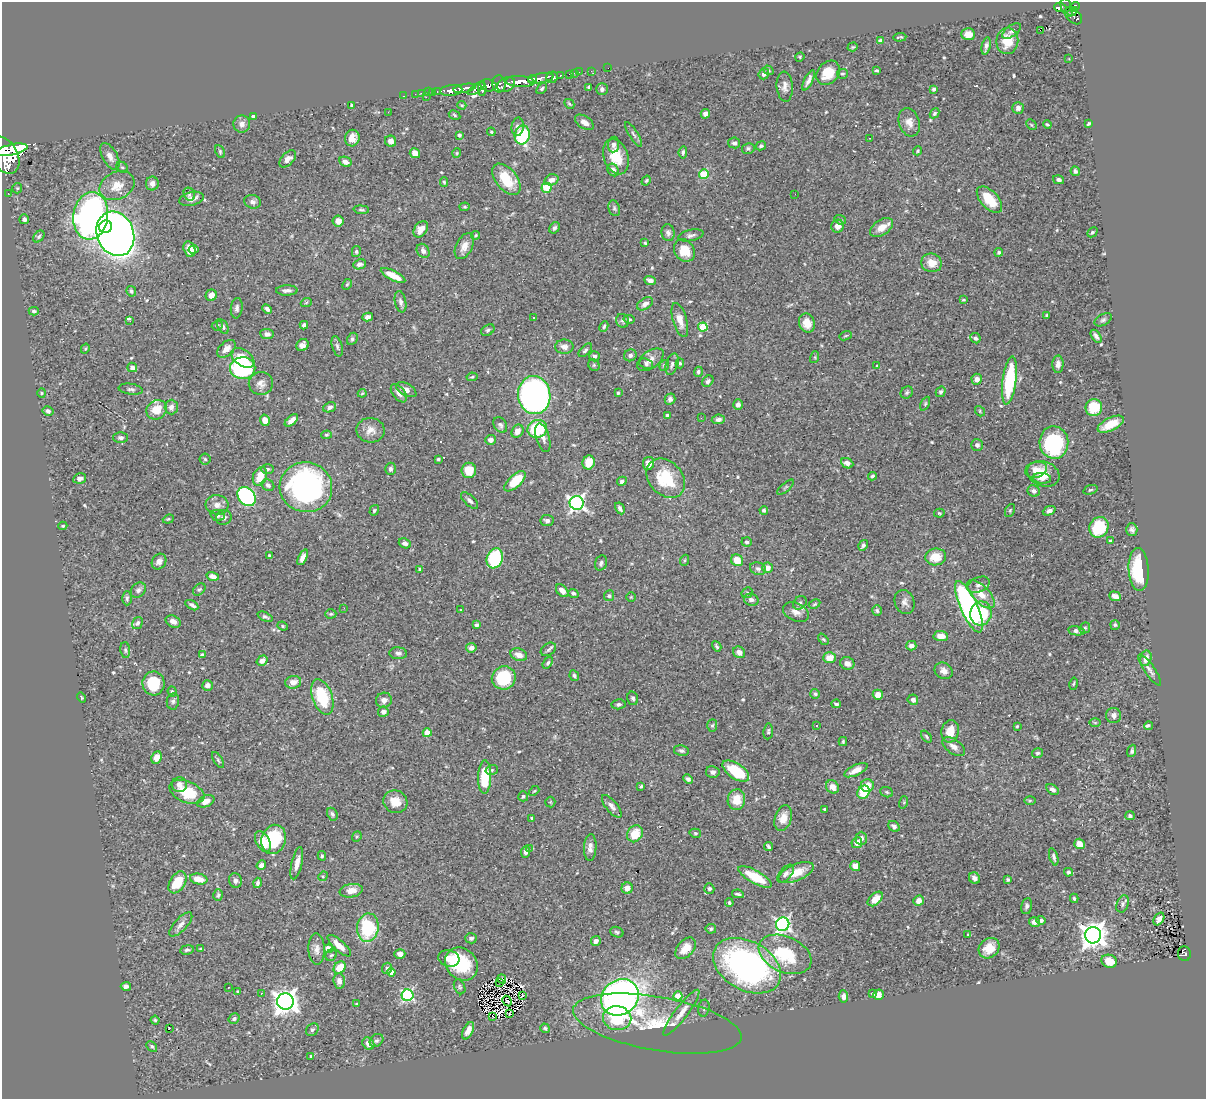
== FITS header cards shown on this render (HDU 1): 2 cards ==
NAXIS1  =                 1204
NAXIS2  =                 1097

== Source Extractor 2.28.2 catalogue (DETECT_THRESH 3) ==
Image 1204 x 1097 px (HDU 1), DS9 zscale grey, 1 PNG px = 1 image px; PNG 1208 x 1101 px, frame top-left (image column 1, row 1097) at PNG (2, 2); each listed source drawn as its Kron ellipse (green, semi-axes under 4 px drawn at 4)
Background 0.735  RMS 0.021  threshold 0.0626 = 3 sigma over >= 5 px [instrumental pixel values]
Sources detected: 558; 1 with non-positive FLUX_AUTO (blend fragments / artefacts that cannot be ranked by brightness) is neither listed nor drawn; of the other 557, the 500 brightest by FLUX_AUTO listed and drawn (57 fainter detections omitted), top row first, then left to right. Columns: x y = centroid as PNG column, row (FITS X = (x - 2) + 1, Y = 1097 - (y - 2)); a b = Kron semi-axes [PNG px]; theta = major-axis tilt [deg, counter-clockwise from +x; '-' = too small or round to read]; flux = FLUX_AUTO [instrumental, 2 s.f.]
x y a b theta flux
1075 7 5 4 - 310
1060 8 6 4 -5 110
1067 8 10 5 -68 170
1073 12 5 3 - 160
1073 16 10 6 -44 260
1040 30 2 2 - 230
1012 31 11 5 36 4
968 34 7 6 - 11
900 37 6 2 5 1.9
880 41 4 4 - 8.2
1007 41 13 11 82 29
986 46 9 4 78 4.8
853 47 5 4 - 1.8
800 57 5 4 - 1.5
1069 59 3 3 - 1.6
608 68 2 2 - 5.7
768 70 5 4 - 2
877 70 4 3 - 1.9
591 71 3 2 - 5.9
579 72 2 2 - 7.3
574 73 2 2 - 6
828 73 13 10 49 30
570 74 3 3 - 33
764 74 6 5 - 4.5
843 74 6 5 - 2.1
560 76 4 3 - 110
552 77 6 5 - 260
541 78 13 5 9 900
532 79 4 3 - 340
809 80 11 4 64 6
520 81 14 5 -3 2000
499 84 8 6 -85 330
506 84 9 7 30 670
488 85 8 6 -14 720
589 87 4 3 - 3.3
785 87 15 8 -86 9.2
465 88 11 4 10 1000
482 88 8 4 90 370
476 89 10 4 35 320
542 89 6 4 49 2.2
602 89 6 6 - 4.5
934 89 4 4 - 2.6
451 90 11 5 6 890
428 92 2 2 - 7.3
432 92 3 2 - 17
437 92 3 2 - 19
421 93 3 2 - 18
415 94 2 2 - 7.2
404 96 3 2 - 12
426 97 2 2 - 45
569 104 5 3 - 2
352 105 4 4 - 2
462 105 4 4 - 1.7
1018 108 6 5 - 5.1
388 112 3 2 - 1.6
935 113 5 4 - 2.5
705 114 5 4 - 6.4
455 115 6 4 -29 2.1
253 116 4 3 - 4.5
584 122 10 6 -34 7.8
909 122 14 10 -71 13
242 124 8 8 - 7.9
1047 124 4 3 - 1.8
1088 124 4 3 - 1.9
1031 125 6 3 -45 1.6
518 127 9 6 85 5.6
491 132 4 4 - 1.5
634 134 14 4 -58 4.2
459 135 4 3 - 3.1
522 135 9 7 78 95
352 138 8 7 - 12
869 138 3 2 - 3.1
391 141 6 5 - 7.1
734 143 6 5 - 4
614 145 8 5 84 4.8
761 146 5 4 - 2.9
748 148 6 5 - 3.1
12 150 16 5 13 14000
220 151 7 4 -65 2.3
918 151 5 4 - 1.6
683 152 6 4 84 2.8
415 153 5 5 - 9.2
457 153 4 4 - 1.6
5 155 20 13 -62 4600
110 156 14 7 -61 8.7
616 157 18 12 -71 33
288 159 10 6 46 7.8
345 162 6 4 -29 7.1
122 167 6 5 - 2.2
613 170 7 5 -59 6
1075 171 5 4 - 3.4
704 174 5 5 - 62
506 179 18 10 -51 41
552 180 7 5 20 8.3
1059 180 6 4 -15 4.8
646 181 5 4 - 2.1
444 182 5 4 - 1.9
152 184 7 6 - 7.1
117 186 18 13 25 21
17 188 5 5 - 1.9
547 188 5 5 - 61
8 193 3 2 - 6.6
189 194 7 5 -60 2.5
795 194 2 2 - 2.2
191 199 12 6 14 9.4
989 200 16 8 -47 37
253 202 8 6 -16 4.8
465 207 5 3 - 1.6
614 208 8 5 -72 3.1
361 210 8 4 -5 2.2
91 216 24 17 82 690
24 219 5 5 - 4.3
840 220 6 4 -23 2.4
338 221 5 5 - 9.2
838 226 6 6 - 12
106 227 6 6 - 120
881 227 13 7 33 16
554 228 6 4 56 3.2
421 229 9 6 54 11
1092 232 6 4 43 2.5
668 233 8 6 -81 5.2
115 234 23 18 -68 1500
475 235 4 4 - 1.5
691 235 13 5 12 4.8
39 236 7 4 50 2.2
645 243 4 3 - 1.7
464 246 14 8 63 11
189 249 8 5 -75 13
194 250 5 4 - 3.6
423 251 7 6 - 5.4
684 251 12 9 -55 27
356 252 5 4 - 2.5
999 252 4 4 - 3.1
932 263 10 9 - 17
360 264 6 5 - 5.5
393 275 13 4 -27 19
650 280 6 4 -21 5.3
347 284 6 4 65 1.8
287 290 11 5 0 5.7
131 291 5 4 - 2.3
211 295 6 5 - 9.8
963 300 4 3 - 1.8
400 302 11 5 -79 4.9
306 303 6 3 21 1.6
645 304 9 5 31 7.3
237 308 10 6 83 4.8
267 309 5 4 - 4.7
34 311 5 3 - 2.7
1047 315 4 3 - 2.4
368 317 5 4 - 6.9
533 318 3 3 - 2.6
629 319 5 4 - 2.4
680 320 17 7 -74 15
1103 320 9 5 29 3.6
130 321 4 3 - 19
622 321 7 6 - 3.1
807 323 9 8 - 18
304 325 4 4 - 3.6
217 326 5 4 - 2
223 326 8 5 -58 4.3
604 326 5 4 - 2.4
703 327 5 4 - 47
488 330 7 5 30 2.9
267 334 7 5 -5 5.4
846 336 6 4 20 1.7
1096 336 7 4 -54 4.7
975 338 5 5 - 3.4
352 339 6 5 - 3.3
302 345 6 5 - 7.1
337 346 10 5 -74 3.5
564 347 9 7 -1 7.6
85 349 5 3 - 1.6
226 349 11 6 44 9.5
585 350 8 4 46 3.3
630 355 6 5 - 4.6
595 356 5 5 - 3.9
815 357 6 4 73 1.7
243 358 13 8 -36 20
650 360 15 8 36 11
680 363 5 4 - 1.9
646 364 7 5 -24 2.9
672 364 11 6 71 4.8
1058 364 8 5 88 6.1
594 365 6 5 - 2.4
664 365 5 4 - 2
877 366 4 4 - 1.7
132 367 5 4 - 4.9
243 368 12 11 - 170
698 372 5 4 - 2.5
472 377 5 4 - 1.7
977 379 5 5 - 7.9
1009 380 24 7 82 110
708 381 6 5 - 3.8
261 383 12 11 - 9.2
131 389 12 5 -8 3.9
406 390 11 6 -30 7.1
907 392 6 5 - 2.6
941 392 5 4 - 2.8
42 393 4 4 - 1.5
362 393 4 3 - 1.5
399 393 11 6 -52 8.4
618 393 3 3 - 1.9
534 395 19 16 -84 670
670 399 5 5 - 4.3
925 404 7 4 64 2.2
738 405 5 5 - 5.4
171 407 7 6 - 6
329 407 6 4 23 4.5
1094 408 8 8 - 39
157 410 10 9 - 24
48 411 5 4 - 3.7
980 411 5 4 - 1.8
668 415 4 3 - 5.1
701 418 2 2 - 3
718 419 6 5 - 5.9
265 420 6 5 - 12
291 420 8 4 41 8.1
1111 424 14 6 26 26
500 425 8 6 -56 4
537 429 10 9 - 81
371 430 14 12 -4 13
517 431 7 5 56 9.2
326 435 5 4 - 1.8
121 438 7 5 -1 3.3
543 438 15 6 -73 6.8
491 440 5 5 - 6.3
1054 443 16 14 -87 150
977 445 6 6 - 4.8
205 459 5 5 - 1.9
438 459 3 3 - 1.9
589 462 7 6 - 21
648 463 6 5 - 10
847 463 6 5 - 7.6
268 469 6 5 - 2.4
390 469 6 5 - 3.5
469 470 7 7 - 24
1036 470 11 8 15 14
1043 474 16 12 -21 26
260 476 10 6 69 21
872 476 4 4 - 2.9
80 478 6 5 - 5.6
666 478 22 16 -47 67
1042 478 9 5 -6 7.2
515 481 13 6 43 42
622 481 5 4 - 3.9
268 485 7 5 -41 4.8
306 487 26 25 - 370
786 487 10 3 40 2.2
1090 490 7 4 18 2
1034 491 6 5 - 5.3
246 497 10 8 -50 200
470 500 10 5 -42 4.5
577 503 7 7 - 420
217 505 11 9 -5 10
620 508 6 3 -61 4
374 510 5 4 - 2.2
764 510 4 3 - 2.7
1010 510 7 4 64 2.4
1049 511 7 4 22 4.5
939 513 5 4 - 1.8
218 515 7 5 -18 4.2
224 517 8 7 - 5
168 519 6 4 22 1.9
547 521 6 5 - 5.5
63 526 4 4 - 1.9
1099 527 10 9 - 65
1132 529 6 5 - 4.5
1110 541 4 4 - 2.6
747 542 5 4 - 2.8
405 543 6 5 - 4.5
863 545 6 4 57 3.5
269 555 4 3 - 1.6
303 557 8 4 64 7.7
936 557 10 8 8 23
495 558 10 8 69 100
685 560 5 3 - 1.5
737 560 6 5 - 22
159 562 8 7 - 7.9
601 563 8 6 70 3.5
767 568 5 5 - 9.1
420 569 3 3 - 1.8
758 569 8 6 -20 4.3
1139 569 21 10 -87 70
213 576 6 4 -17 6.4
979 585 12 7 23 6.4
199 589 7 5 45 2.7
138 590 8 6 46 4.7
562 591 7 5 -47 8
573 593 5 4 - 3.6
747 593 6 5 - 1.8
981 594 18 8 -46 19
609 596 5 5 - 2.6
1115 596 6 4 -20 6.4
631 597 5 4 - 1.6
127 598 7 4 89 2.8
751 600 7 6 - 5.3
904 602 12 9 -69 7.4
800 603 7 6 - 3.8
815 604 6 4 27 2.1
192 605 7 3 -31 4.1
969 607 28 8 -66 400
344 608 3 2 - 2.1
461 610 3 3 - 3.3
877 611 5 4 - 2.1
796 612 13 9 -24 11
981 613 12 10 80 63
331 614 5 4 - 1.9
265 617 8 4 -24 3.1
173 621 8 5 -28 7.5
137 623 6 5 - 3
476 625 4 4 - 4.3
1115 625 5 4 - 2.2
283 626 5 4 - 1.9
1085 628 6 5 - 1.9
1076 631 8 4 -10 4.4
941 636 7 5 -4 12
823 639 6 4 -47 1.9
717 646 5 3 - 2.3
911 646 5 5 - 6.6
471 648 5 4 - 6.3
548 649 8 6 34 3.7
125 650 8 4 -84 3
739 652 6 5 - 7.9
398 653 9 6 -4 4.6
202 655 4 3 - 2.4
519 655 9 6 -20 8.9
829 658 6 5 - 17
1146 658 8 5 76 11
262 661 6 4 37 6.7
548 663 6 4 53 2.3
847 663 7 6 - 6.8
1150 670 19 5 -56 6.1
944 671 9 8 - 7.5
574 676 5 4 - 3.2
504 678 12 11 - 64
293 682 8 6 11 11
153 683 12 11 - 48
1074 684 6 3 79 1.6
207 685 5 5 - 5.2
172 692 5 4 - 2.4
815 694 5 4 - 2.4
878 695 5 5 - 12
322 697 18 10 -71 64
82 698 5 4 - 1.9
633 698 7 5 -73 3.2
384 700 8 7 - 7.1
913 700 5 5 - 4.7
173 701 8 6 80 3.8
618 704 7 5 7 3.1
836 704 4 3 - 2.9
383 712 5 5 - 4.6
1114 715 7 7 - 6.2
1095 723 6 4 -1 1.6
817 725 3 3 - 2.3
712 726 6 5 - 2.1
1017 726 3 3 - 1.5
1149 726 4 3 - 6
768 731 8 4 84 2.7
950 731 11 8 78 20
427 733 4 4 - 31
926 737 7 3 -50 1.9
843 742 4 3 - 2.1
954 747 13 7 -35 8.5
681 751 7 5 -12 3.4
1132 751 6 4 72 2.9
1038 753 5 5 - 2.4
157 757 6 5 - 11
218 760 9 3 -58 2.4
492 770 6 5 - 2.4
856 770 12 5 25 13
736 771 15 7 -33 57
713 772 7 6 - 5.3
485 777 17 6 89 54
688 779 5 4 - 3.8
179 785 7 7 - 7.4
641 786 4 3 - 2.1
867 786 6 6 - 14
832 787 7 6 - 9.6
1052 789 7 4 -33 4.2
534 791 6 3 43 1.6
187 792 18 10 -22 43
863 792 7 6 - 44
887 792 6 5 - 2.4
523 796 5 5 - 2.5
736 800 10 8 82 21
206 801 9 5 23 12
1030 801 6 4 1 1.6
395 802 12 11 - 20
550 802 5 5 - 1.6
904 802 6 4 73 1.5
612 806 14 5 -50 7.2
825 809 3 2 - 1.6
332 814 7 5 -62 3.1
1130 816 5 4 - 3.2
532 818 3 3 - 2.6
783 818 13 8 72 14
894 826 6 5 - 3.7
695 833 6 4 -15 2.1
635 834 9 7 56 29
357 837 6 4 67 1.9
861 838 6 5 - 4.9
274 839 15 12 71 66
263 842 11 6 -60 21
857 843 5 5 - 11
1079 844 5 5 - 11
768 846 5 3 - 2.6
590 847 13 6 87 7.9
529 848 3 2 - 3.4
526 852 6 4 83 5.2
322 856 5 4 - 2.2
1054 857 9 4 -73 3.9
297 863 16 5 77 11
261 865 5 4 - 6.7
855 866 5 5 - 12
1069 872 4 4 - 3.1
796 873 19 8 23 26
786 874 11 6 50 5.2
323 876 5 4 - 1.7
755 877 18 6 -29 44
974 878 6 5 - 6
199 879 9 5 -12 18
235 880 7 6 - 5.6
1008 880 3 3 - 2.8
177 882 12 7 58 36
257 883 5 4 - 3.5
627 888 6 5 - 9.7
709 889 5 5 - 3.5
351 891 11 6 9 14
738 894 6 3 -10 2.5
218 895 6 4 74 2.3
1074 898 5 3 - 2.2
875 899 9 5 42 15
919 901 5 5 - 9.7
729 903 4 3 - 1.6
1123 904 9 6 68 3.9
1027 906 8 5 79 3.8
1159 919 7 4 56 9.7
1041 920 4 4 - 3.2
1034 922 5 5 - 7.3
181 924 15 6 47 7.7
783 924 7 6 - 370
368 928 14 10 81 97
711 929 5 5 - 2.3
617 932 7 5 -19 2.6
968 934 3 3 - 1.6
1093 935 8 8 - 1500
471 938 6 5 - 3.6
596 941 5 4 - 6.7
339 946 15 5 -42 13
328 948 4 4 - 16
686 948 12 8 48 22
989 948 11 9 43 21
201 949 4 3 - 2.4
317 949 15 8 -88 9.1
187 950 7 4 11 3.2
400 954 5 4 - 8.1
785 954 28 18 -24 76
1184 954 7 6 - 69
331 955 6 5 - 2.8
449 958 10 8 -15 17
1109 961 8 6 -19 19
461 964 18 15 -46 61
747 966 36 24 -29 420
340 967 6 5 - 21
387 968 5 5 - 3
391 972 4 4 - 12
502 979 5 3 - 1.8
339 981 7 6 - 7.1
499 982 2 2 - 1.7
126 986 5 4 - 5.3
229 987 3 2 - 1.8
460 987 8 5 -66 2.7
238 991 3 2 - 1.5
261 993 3 3 - 2.2
873 994 4 4 - 2.6
407 995 6 6 - 180
879 995 5 5 - 7.2
522 996 3 2 - 1.7
678 996 4 4 - 39
843 996 6 5 - 7.3
620 997 20 17 40 850
507 1001 5 2 - 2.1
285 1002 8 8 - 1200
357 1004 3 3 - 1.7
704 1008 8 5 81 3
510 1013 2 2 - 1.8
681 1013 28 6 53 14
493 1016 3 3 - 1.6
617 1018 14 12 -10 58
234 1019 6 5 - 3
155 1020 4 4 - 2
657 1024 85 27 -10 92
545 1028 5 4 - 2.6
169 1029 3 2 - 19
312 1030 7 5 45 3.3
468 1031 9 5 64 9.8
376 1040 7 6 - 3.7
368 1043 7 5 -49 8.6
152 1046 6 4 -44 2.4
311 1056 4 4 - 2.1
At the frame edge (FLAGS 8, measured only in part): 1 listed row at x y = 5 155
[57 fainter detections neither listed nor drawn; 1 non-positive-flux detection neither listed nor drawn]